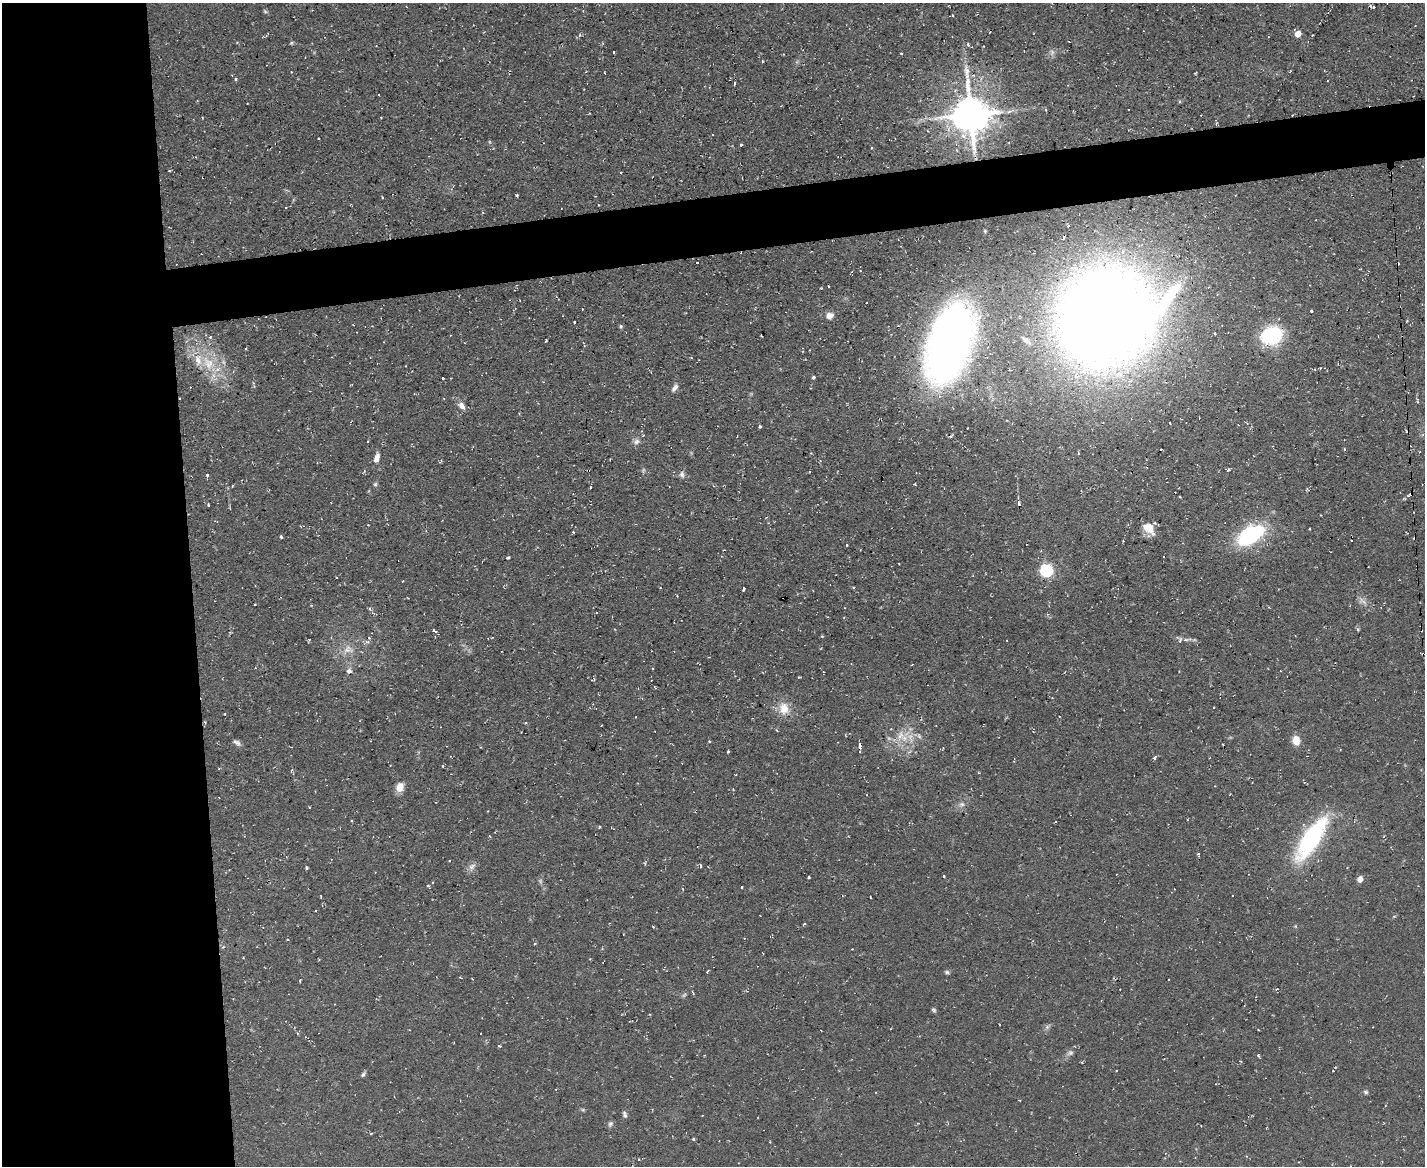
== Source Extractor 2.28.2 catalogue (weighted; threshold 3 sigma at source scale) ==
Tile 7 of 3 x 4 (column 1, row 3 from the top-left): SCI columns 126-1548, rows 1165-2328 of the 4627 x 4656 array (HDU 1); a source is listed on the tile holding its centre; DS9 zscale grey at full resolution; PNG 1427 x 1168 px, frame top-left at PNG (2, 3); no overlay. Shown black and unused: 18% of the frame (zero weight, under 2 of 3 exposures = <1% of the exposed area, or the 3 px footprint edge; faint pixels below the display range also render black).
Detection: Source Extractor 2.28.2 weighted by HDU 2 'WHT'; one run over the whole footprint, this tile lists its part. Background 0.0853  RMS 0.0072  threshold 0.0326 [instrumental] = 3 sigma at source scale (4.5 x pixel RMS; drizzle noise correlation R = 1.50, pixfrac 1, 0.05/0.05 arcsec/px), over >= 5 px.
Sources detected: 134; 2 too faint to see at this stretch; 16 cosmic-ray / hot-pixel residue — not listed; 2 inside a brighter listed object's ellipse — not listed separately; the other 114 listed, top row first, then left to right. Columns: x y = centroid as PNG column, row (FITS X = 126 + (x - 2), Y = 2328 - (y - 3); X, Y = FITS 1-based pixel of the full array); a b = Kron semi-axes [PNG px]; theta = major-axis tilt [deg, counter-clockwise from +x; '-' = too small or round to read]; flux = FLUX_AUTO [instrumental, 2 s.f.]
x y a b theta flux
1372 7 8 3 -30 1.5
952 15 3 2 - 0.86
1298 34 5 4 - 10
291 43 5 4 - 0.85
614 52 3 2 - 0.56
901 53 3 2 - 0.65
762 61 3 3 - 1.1
1195 73 3 2 - 0.67
236 79 5 3 - 1
734 83 3 3 - 7.4
1046 110 4 3 - 0.73
971 114 12 11 - 2000
713 134 3 2 - 0.84
741 145 3 3 - 1.8
871 148 3 3 - 0.61
621 173 3 2 - 1.2
517 195 3 3 - 1
382 197 3 2 - 0.52
286 207 3 2 - 0.53
1063 237 3 3 - 1.6
1311 311 3 3 - 1.7
829 316 8 7 - 5.6
1107 317 67 61 38 1700
574 322 3 3 - 0.91
621 326 6 4 -70 1.1
1272 335 17 14 25 67
761 336 3 2 - 0.55
210 337 3 3 - 1.2
546 341 4 2 - 0.64
949 344 64 32 73 530
208 363 24 14 -59 22
813 377 3 3 - 1.5
442 378 3 3 - 7.9
675 388 11 6 53 3.1
462 406 11 7 -54 4
1170 423 3 2 - 0.76
760 427 3 3 - 1.6
951 436 5 3 - 1.1
637 441 8 7 - 2.8
1344 449 3 2 - 1.1
377 457 12 6 67 4.1
440 461 6 2 50 0.78
643 470 8 4 68 1.2
682 474 10 6 -79 2.5
207 475 4 3 - 1.3
375 484 6 5 - 1.2
915 484 3 3 - 1.3
232 486 3 2 - 0.67
590 487 3 2 - 0.94
208 505 3 3 - 0.74
1148 528 18 10 -46 10
573 532 3 3 - 0.67
1250 535 23 12 31 86
281 537 4 3 - 0.94
1123 541 3 3 - 0.53
847 545 3 3 - 1.8
508 558 5 3 - 1.1
1047 570 6 6 - 140
403 581 3 3 - 0.55
854 587 4 3 - 0.65
743 589 3 3 - 7
1362 601 14 7 -24 3.7
370 609 6 4 -73 1.6
1357 629 3 3 - 2.9
434 631 4 3 - 1.9
1187 639 9 4 13 2
348 649 16 12 -4 8.7
349 671 8 7 - 2.6
784 708 18 14 -69 11
225 714 3 3 - 0.74
919 736 7 4 -46 1.5
904 738 11 9 -35 7.9
1296 740 10 8 -83 8.3
709 741 4 3 - 0.58
237 742 10 6 -30 2.3
860 745 5 3 - 4.8
728 751 3 3 - 0.77
1154 758 4 3 - 2.3
443 766 4 3 - 0.66
291 771 5 3 - 0.83
400 787 11 9 64 6.5
962 804 7 4 -17 1.6
351 821 3 3 - 0.74
599 827 4 2 - 0.66
1311 838 55 18 57 88
700 866 4 3 - 1.7
472 867 12 7 45 3.3
307 868 5 3 - 0.96
943 876 3 3 - 6.7
809 877 3 3 - 0.78
1360 879 5 4 - 6.6
741 887 3 3 - 4.8
315 910 3 3 - 1.8
804 924 3 3 - 0.98
653 927 4 3 - 0.61
707 971 3 3 - 1.1
947 972 6 5 - 1.3
300 980 3 2 - 0.63
1168 980 2 2 - 0.57
1277 989 4 3 - 0.75
693 992 7 2 -69 0.77
934 1010 6 5 - 1.3
1047 1027 6 6 - 1.6
499 1046 4 3 - 0.83
1070 1053 9 6 19 2.3
1258 1055 4 3 - 1.7
363 1074 7 4 56 1.4
1366 1092 7 5 -16 1.3
583 1110 6 4 -44 0.97
625 1115 9 5 -74 1.9
610 1124 9 6 61 1.7
371 1134 4 3 - 0.64
693 1139 4 4 - 0.87
638 1159 3 2 - 0.65
Overlapping masked pixels (flux is a lower limit): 2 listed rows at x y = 949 344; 860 745